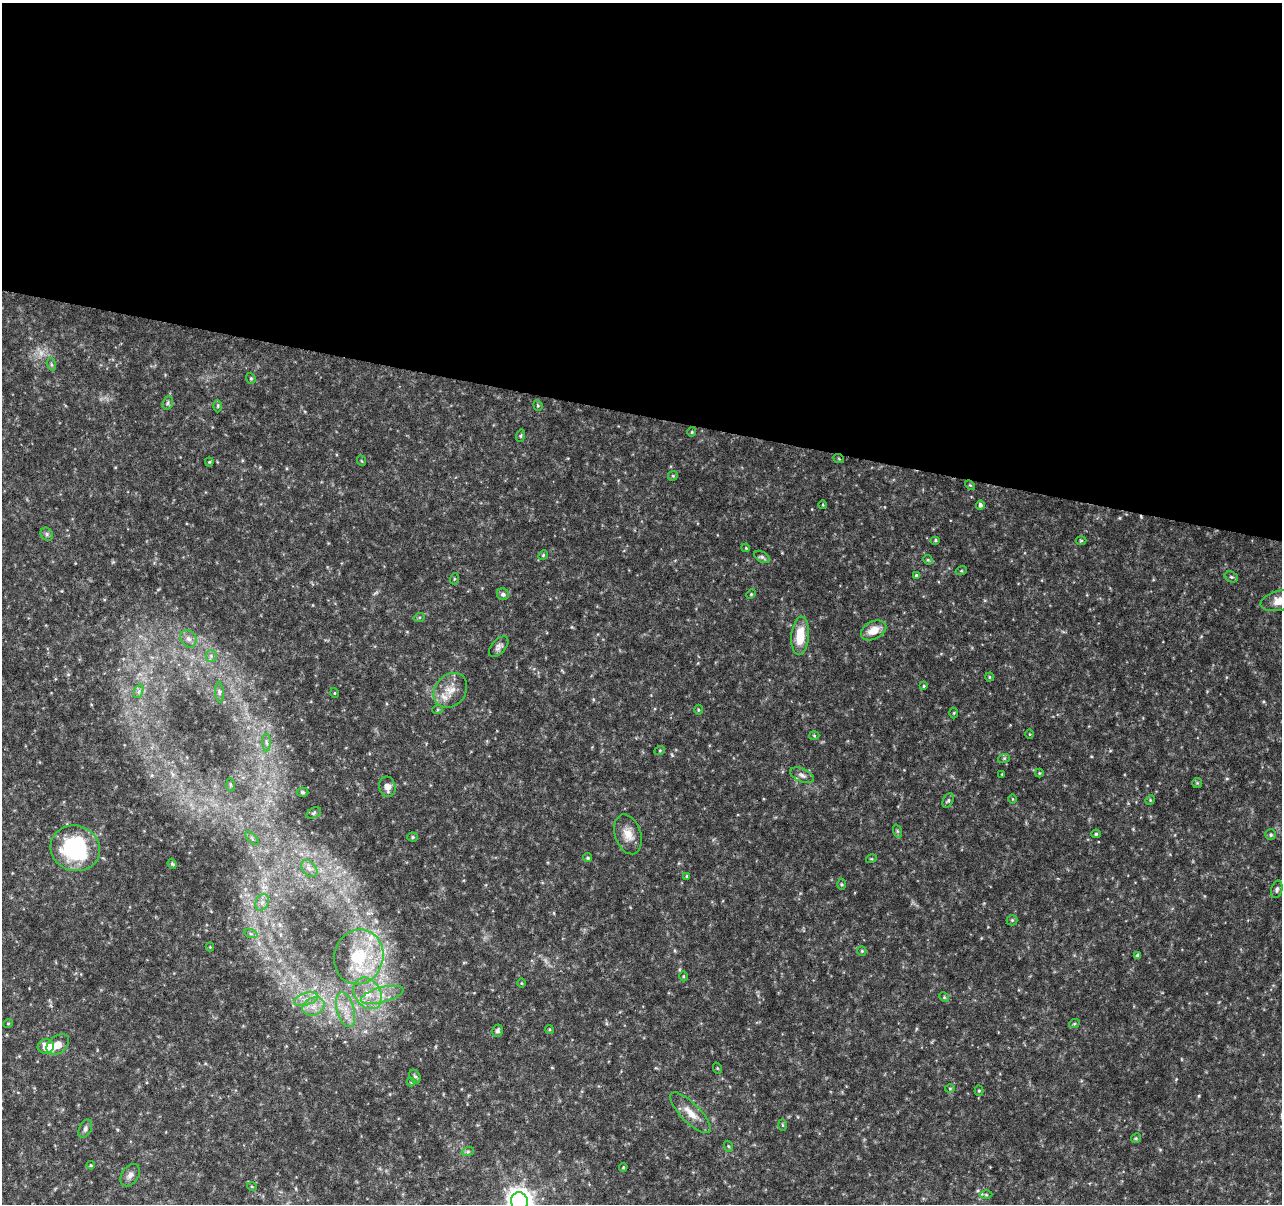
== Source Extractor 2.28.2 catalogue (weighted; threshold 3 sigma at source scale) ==
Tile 3 of 4 x 4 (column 3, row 1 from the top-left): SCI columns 2563-3842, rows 3832-5033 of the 5138 x 5324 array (HDU 1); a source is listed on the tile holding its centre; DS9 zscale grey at full resolution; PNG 1284 x 1206 px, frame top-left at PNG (2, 3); each listed source drawn as its Kron ellipse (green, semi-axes under 4 px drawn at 4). Shown black and unused: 34% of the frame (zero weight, under 4 of 8 exposures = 1% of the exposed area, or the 3 px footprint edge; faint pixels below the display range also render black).
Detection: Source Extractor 2.28.2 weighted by HDU 2 'WHT'; one run over the whole footprint, this tile lists its part. Background 0.0619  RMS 0.0032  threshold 0.0132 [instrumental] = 3 sigma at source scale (4.09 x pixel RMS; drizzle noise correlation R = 1.36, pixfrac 0.8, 0.0396/0.0396 arcsec/px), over >= 5 px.
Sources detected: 116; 2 too faint to see at this stretch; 1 inside a brighter object's white glare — neither listed nor drawn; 2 inside a brighter listed object's ellipse — not listed separately; the other 111 listed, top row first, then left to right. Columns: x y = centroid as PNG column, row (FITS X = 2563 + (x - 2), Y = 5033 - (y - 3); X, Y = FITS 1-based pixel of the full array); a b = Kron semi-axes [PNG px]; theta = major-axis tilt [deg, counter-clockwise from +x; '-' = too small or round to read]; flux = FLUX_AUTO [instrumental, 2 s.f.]
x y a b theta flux
51 364 6 4 -71 0.45
251 378 6 4 -70 0.41
168 403 7 5 70 0.58
538 405 5 4 - 0.39
218 406 6 4 90 0.4
692 432 4 4 - 0.31
520 436 6 4 74 0.38
839 459 5 3 - 0.25
362 461 5 3 - 0.27
209 462 4 4 - 0.3
673 476 5 4 - 0.39
970 485 6 3 -43 0.31
823 505 4 3 - 0.22
980 505 5 4 - 0.72
47 534 7 6 - 0.66
936 540 5 4 - 0.43
1081 541 5 3 - 0.3
746 548 4 3 - 0.26
543 555 5 4 - 0.38
762 557 8 5 -30 0.76
928 560 5 4 - 0.36
961 571 6 3 18 0.33
916 575 4 3 - 0.46
1231 577 7 5 -20 0.61
454 579 5 3 - 0.27
503 594 6 5 - 0.88
751 594 5 4 - 0.34
1281 600 21 10 12 5.1
419 618 5 3 - 0.32
874 630 13 8 27 3.9
800 636 19 9 86 7.4
188 639 9 7 -58 1.5
499 647 12 7 49 1.2
211 656 5 5 - 0.71
989 677 4 4 - 0.3
924 686 4 4 - 0.29
450 690 19 15 51 4.5
139 691 7 4 71 0.7
219 692 10 4 -86 0.65
335 693 5 3 - 0.23
438 709 5 3 - 0.33
698 710 5 3 - 0.29
954 713 5 3 - 0.3
1030 734 5 3 - 0.26
814 736 5 3 - 0.26
266 742 9 4 -89 0.78
660 750 5 3 - 0.28
1004 758 6 3 18 0.37
1039 773 4 4 - 0.3
1002 774 3 3 - 0.22
802 775 13 6 -24 1.3
1197 783 5 5 - 0.36
230 785 6 4 -89 0.42
387 787 10 8 -78 2.2
303 792 6 4 -2 0.48
1013 799 5 3 - 0.23
1150 800 5 4 - 0.31
948 801 7 5 62 0.59
314 813 8 5 27 0.55
897 831 7 4 -71 0.42
628 834 20 13 -72 3.8
1096 834 4 4 - 0.41
1271 835 5 5 - 0.51
413 837 5 4 - 0.39
252 838 8 3 -45 0.48
75 848 25 22 -20 32
588 858 5 4 - 0.47
871 859 5 3 - 0.26
172 864 5 4 - 0.39
309 869 10 6 -48 1.3
687 876 4 4 - 0.37
842 884 5 3 - 0.33
1277 889 9 5 74 0.72
262 902 8 6 67 1.2
1012 920 5 5 - 0.41
251 934 7 4 -19 0.55
210 947 4 4 - 0.25
862 951 5 4 - 0.34
1137 956 4 4 - 0.72
359 957 28 24 74 16
683 976 5 3 - 0.27
521 983 4 3 - 0.24
368 993 17 13 -56 6
382 995 22 7 15 4
944 997 5 4 - 0.36
306 999 12 6 18 2
313 1006 11 8 27 2.8
345 1010 18 8 -75 4.2
8 1024 5 3 - 0.24
1074 1024 5 3 - 0.33
549 1029 4 3 - 0.3
498 1031 6 5 - 0.74
58 1044 12 8 38 3.1
46 1046 8 7 - 3.8
717 1068 6 3 -71 0.27
415 1076 7 5 -62 0.58
411 1082 4 4 - 0.26
950 1089 5 3 - 0.29
979 1091 5 4 - 0.35
690 1113 27 9 -45 4.2
783 1125 6 4 -88 0.33
85 1129 10 6 64 0.96
1136 1138 5 4 - 0.35
728 1146 5 3 - 0.3
468 1151 6 4 19 0.52
91 1165 4 3 - 0.31
623 1167 4 3 - 0.29
130 1175 12 8 55 1.5
252 1187 5 3 - 0.27
986 1195 6 4 -1 0.49
519 1201 9 8 - 300
Isophote crosses this tile's border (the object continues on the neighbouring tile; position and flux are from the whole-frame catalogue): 2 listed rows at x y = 1281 600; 519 1201